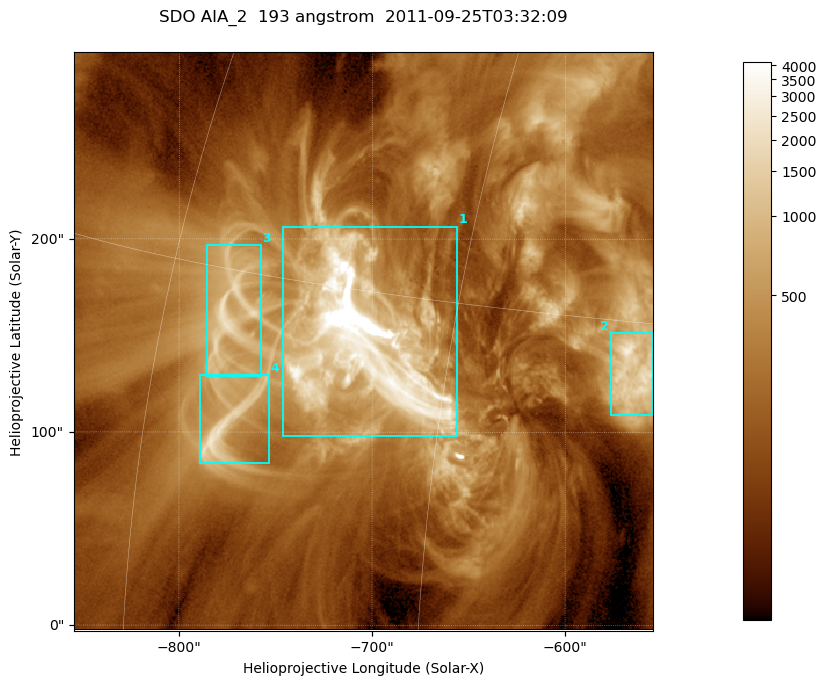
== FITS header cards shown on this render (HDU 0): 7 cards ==
TELESCOP= 'SDO     '           /
INSTRUME= 'AIA_2   '           /
WAVELNTH=                  193 /
WAVEUNIT= 'angstrom'           /
DATE-OBS= '2011-09-25T03:32:09.72' /
CTYPE1  = 'HPLN-TAN'           /
CTYPE2  = 'HPLT-TAN'           /

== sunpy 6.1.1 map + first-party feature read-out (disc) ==
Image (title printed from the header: SDO AIA_2  193 angstrom  2011-09-25T03:32:09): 499 x 499 px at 0.601 arcsec/px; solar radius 957 arcsec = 1592 px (partial field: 3.1% of the solar disc is inside the frame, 100% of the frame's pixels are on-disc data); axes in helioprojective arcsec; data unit not stated in the header (colour bar unlabelled)
Orientation: roll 0.0577 deg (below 1 deg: not rotated)
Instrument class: DISC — disc imager (sunpy class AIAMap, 193 A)
Bright regions (active regions / flare kernels): reference = the on-disc median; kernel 5 px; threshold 5 sigma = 703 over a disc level ~210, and >= 1.15x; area >= 249 px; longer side >= 6 px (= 3.6 arcsec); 4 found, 4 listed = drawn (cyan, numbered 1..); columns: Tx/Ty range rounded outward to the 2 arcsec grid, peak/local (2 s.f.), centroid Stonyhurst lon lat
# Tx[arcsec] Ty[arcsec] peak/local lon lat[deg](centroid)
1 -748..-656 98..208 88 -49 +13
2 -578..-554 108..152 12 -37 +13
3 -786..-758 128..198 9.9 -56 +14
4 -790..-752 84..130 11 -55 +10